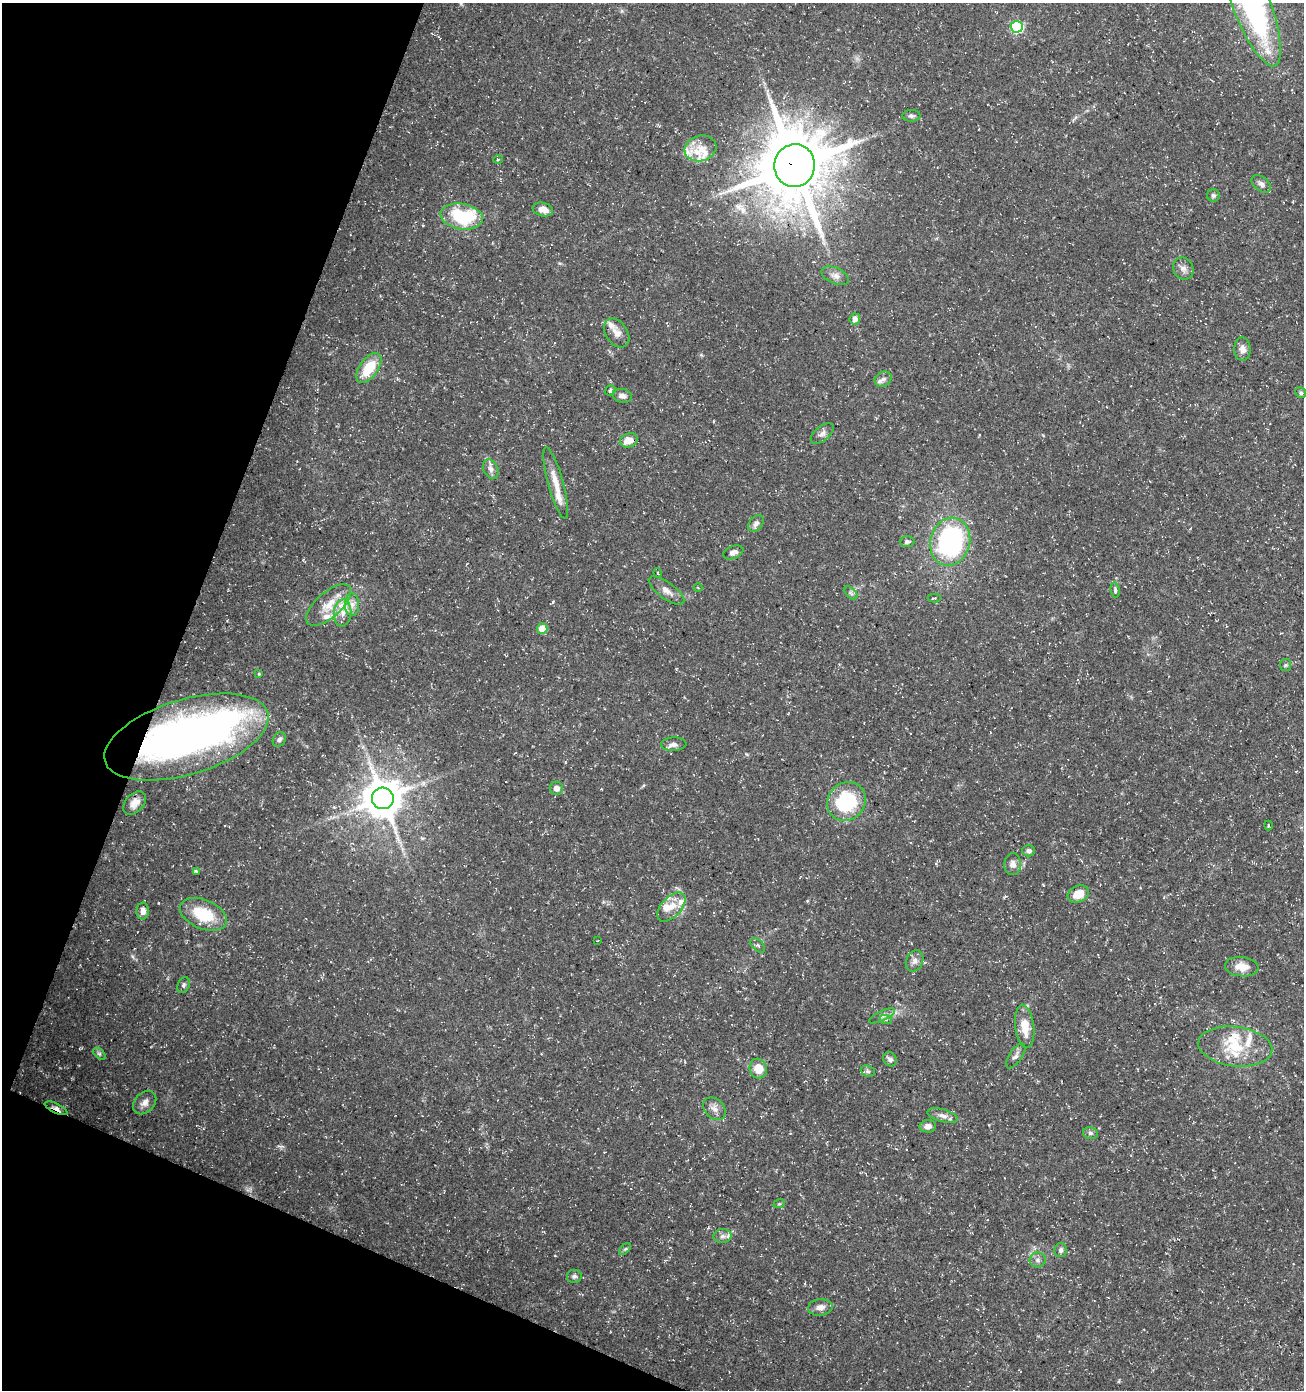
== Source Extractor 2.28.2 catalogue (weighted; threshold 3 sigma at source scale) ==
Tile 9 of 4 x 4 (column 1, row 3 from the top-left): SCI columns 211-1512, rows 1400-2787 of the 5693 x 5563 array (HDU 1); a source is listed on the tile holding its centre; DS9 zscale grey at full resolution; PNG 1306 x 1392 px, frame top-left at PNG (2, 3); each listed source drawn as its Kron ellipse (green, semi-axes under 4 px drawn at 4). Shown black and unused: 19% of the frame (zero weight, under 3 of 5 exposures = <1% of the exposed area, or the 3 px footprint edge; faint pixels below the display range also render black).
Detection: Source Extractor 2.28.2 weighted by HDU 2 'WHT'; one run over the whole footprint, this tile lists its part. Background 0.0285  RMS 0.0028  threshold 0.0124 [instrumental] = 3 sigma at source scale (4.5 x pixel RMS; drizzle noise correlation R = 1.50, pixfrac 1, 0.0396/0.0396 arcsec/px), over >= 5 px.
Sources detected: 99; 1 inside a brighter object's white glare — neither listed nor drawn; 16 inside a brighter listed object's ellipse — not listed separately; the other 82 listed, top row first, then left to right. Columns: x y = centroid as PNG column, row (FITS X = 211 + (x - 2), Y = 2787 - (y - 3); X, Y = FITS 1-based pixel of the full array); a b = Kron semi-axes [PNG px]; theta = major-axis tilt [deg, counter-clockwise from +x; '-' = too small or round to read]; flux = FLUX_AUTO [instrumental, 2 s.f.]
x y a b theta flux
1251 4 67 18 -69 71
1017 27 6 6 - 31
911 116 9 6 2 0.67
700 148 16 12 16 4
498 160 5 3 - 0.25
795 166 21 20 - 2200
1261 184 11 7 -38 1.2
1213 195 6 6 - 0.66
543 209 10 7 -14 2.2
462 216 21 12 -9 18
1183 269 11 9 -60 1.5
835 276 14 8 -23 1.6
855 319 5 5 - 1.8
617 333 16 10 -56 2.3
1242 349 11 8 -88 1.8
369 368 17 9 54 8.4
883 379 9 7 33 1.2
610 390 5 4 - 0.59
1301 393 6 5 - 0.55
622 396 10 7 -12 1.3
822 433 13 7 40 1.4
629 440 9 7 18 2.9
491 469 10 7 -64 1.3
556 483 37 7 -75 4.4
756 524 9 6 53 1.2
907 542 7 5 1 0.87
950 542 24 20 74 46
733 552 10 6 20 1.1
658 573 5 3 - 0.26
698 588 4 3 - 0.24
1115 590 7 4 -82 0.59
666 591 21 8 -36 2.1
851 593 8 4 -45 0.68
934 598 7 4 0 0.37
329 605 28 12 41 5.6
352 605 11 7 90 1.8
343 613 13 8 85 2.6
542 629 5 5 - 4.4
1286 665 6 5 - 0.44
259 674 4 4 - 0.27
186 737 85 37 17 150
279 739 8 6 58 0.88
674 744 13 6 4 1.3
556 788 6 6 - 1.6
383 798 11 10 - 880
846 802 20 18 45 22
135 803 14 9 46 2.3
1268 825 5 2 - 0.25
1029 851 6 5 - 0.99
1013 864 11 8 89 1.8
196 871 4 4 - 0.36
1078 894 11 8 22 4.4
671 907 18 10 47 3.3
143 911 8 6 87 1.7
203 914 25 14 -22 11
597 941 3 2 - 0.17
758 945 9 5 -45 0.66
915 961 11 8 67 1.4
1242 967 17 9 -6 3.6
184 985 8 6 64 0.68
882 1016 14 5 25 1.2
886 1020 6 4 -19 0.43
1025 1026 21 9 -83 5
1235 1046 37 19 -7 11
99 1054 7 4 -44 0.55
1016 1056 14 6 56 1.2
890 1059 7 6 - 0.92
758 1069 10 8 -71 4.2
868 1071 7 5 -21 0.64
145 1103 13 9 46 1.7
56 1108 12 4 -25 1.5
714 1109 13 9 -46 1.8
943 1116 15 6 -15 1.6
928 1126 8 6 9 1.6
1090 1133 7 5 -14 0.73
779 1204 6 3 17 0.3
722 1236 9 7 3 1.2
625 1249 7 4 44 0.46
1061 1250 7 6 - 0.77
1038 1260 8 7 - 1
574 1276 7 6 - 0.77
820 1307 12 8 7 1.8
Overlapping masked pixels (flux is a lower limit): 3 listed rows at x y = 795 166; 186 737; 56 1108
Isophote crosses this tile's border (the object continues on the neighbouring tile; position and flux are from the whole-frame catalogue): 1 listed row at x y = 1251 4